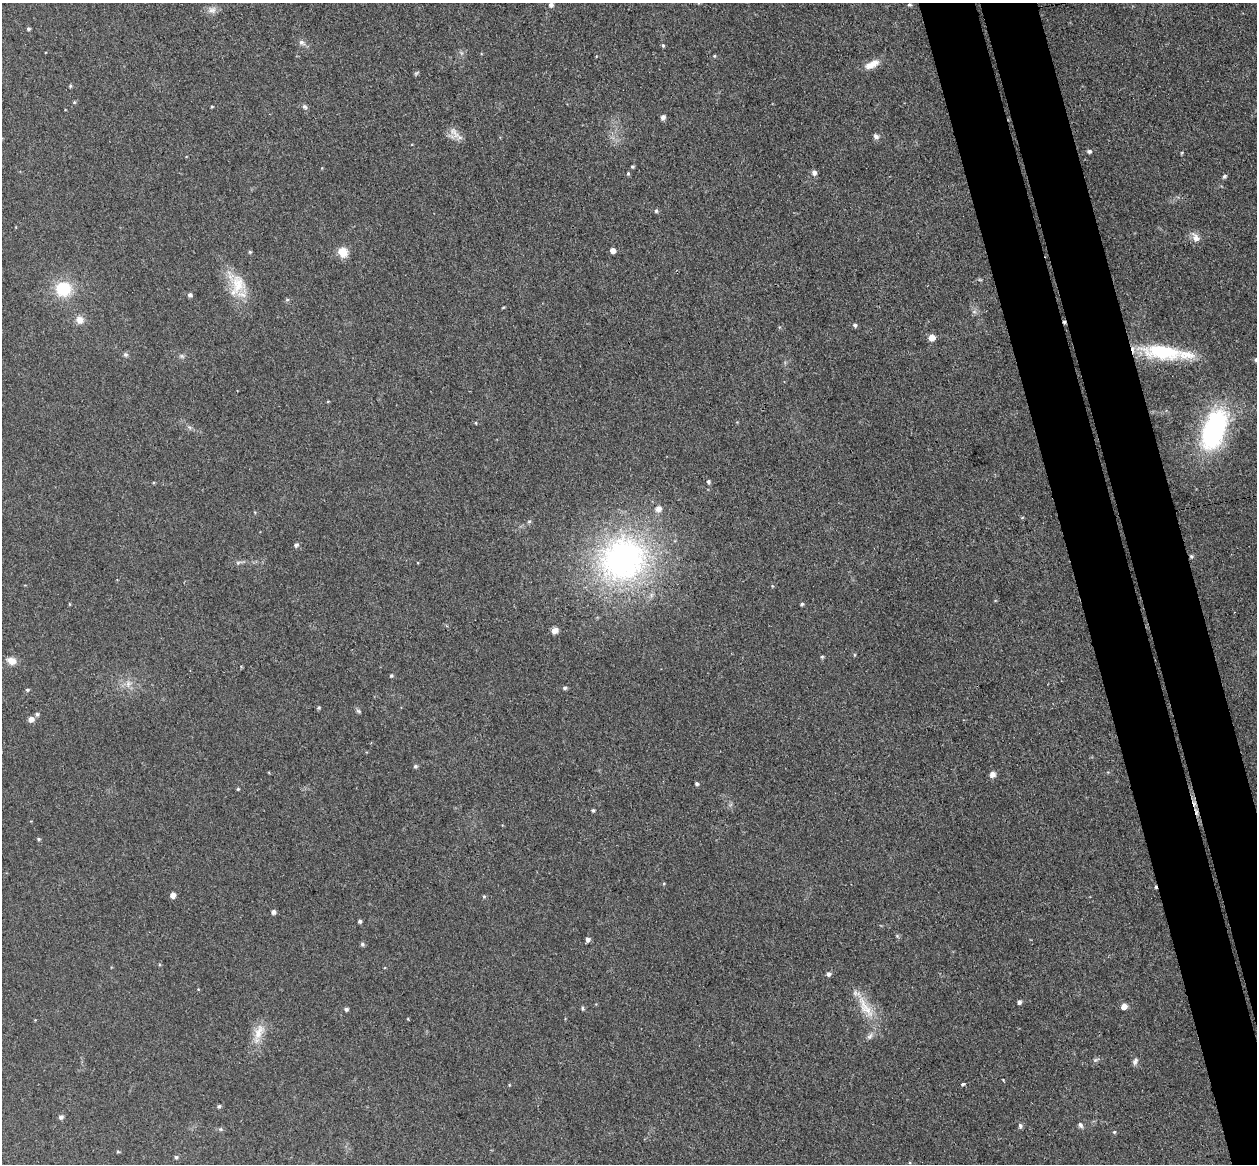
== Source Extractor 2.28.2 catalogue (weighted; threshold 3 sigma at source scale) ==
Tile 6 of 4 x 4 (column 2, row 2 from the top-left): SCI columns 1314-2568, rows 2481-3642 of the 5135 x 5078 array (HDU 1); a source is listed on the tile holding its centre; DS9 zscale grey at full resolution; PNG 1259 x 1166 px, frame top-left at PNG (2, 3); no overlay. Shown black and unused: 8% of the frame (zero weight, under 3 of 4 exposures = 5% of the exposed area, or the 3 px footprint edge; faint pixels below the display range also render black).
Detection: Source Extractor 2.28.2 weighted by HDU 2 'WHT'; one run over the whole footprint, this tile lists its part. Background 0.0741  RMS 0.0078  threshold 0.0353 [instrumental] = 3 sigma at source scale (4.5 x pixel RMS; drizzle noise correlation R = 1.50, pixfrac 1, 0.05/0.05 arcsec/px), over >= 5 px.
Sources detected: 97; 3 cosmic-ray / hot-pixel residue — not listed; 2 inside a brighter listed object's ellipse — not listed separately; the other 92 listed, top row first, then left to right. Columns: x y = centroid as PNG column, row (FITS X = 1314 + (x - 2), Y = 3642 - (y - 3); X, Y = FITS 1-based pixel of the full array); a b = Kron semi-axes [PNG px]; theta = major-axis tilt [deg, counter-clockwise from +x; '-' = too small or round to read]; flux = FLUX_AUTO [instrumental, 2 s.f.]
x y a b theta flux
551 5 6 5 - 2.5
909 5 5 4 - 1
212 10 12 9 8 4.6
28 29 4 3 - 1.4
302 43 10 7 -37 3
663 46 5 4 - 1.2
714 56 4 3 - 0.87
872 64 20 8 24 8.2
416 73 6 4 34 1.1
70 86 4 4 - 0.99
74 102 5 3 - 0.8
304 106 7 5 -42 1.9
212 107 3 3 - 0.79
663 117 6 5 - 2.6
454 133 18 12 -73 7
876 137 7 6 - 2.5
1089 151 5 4 - 1.8
1182 153 4 4 - 0.79
632 166 4 3 - 1.2
628 173 5 4 - 1
814 173 5 5 - 3.6
1224 176 5 5 - 1.7
656 211 5 4 - 1.4
1196 238 11 7 -59 6.4
613 251 5 4 - 5.4
250 252 5 4 - 0.98
343 252 9 8 - 13
238 284 35 20 -57 26
63 289 17 16 - 29
190 295 6 5 - 1.9
287 300 5 5 - 1.2
503 308 5 3 - 0.68
974 312 7 4 0 1.6
80 320 10 9 - 6
855 325 5 5 - 1.8
932 338 5 5 - 10
1163 352 52 17 -6 53
125 355 7 6 - 1.7
182 356 7 5 -45 1.6
1256 360 5 5 - 1.4
476 423 4 3 - 0.72
1214 429 43 21 70 140
708 482 5 4 - 1.8
529 521 5 5 - 1.2
296 545 6 5 - 1.9
1191 556 5 4 - 1.3
623 559 71 64 25 230
238 563 6 5 - 1.6
70 604 5 3 - 0.64
802 604 4 4 - 1.2
555 630 7 6 - 4.6
854 655 5 3 - 0.81
822 656 5 3 - 0.93
11 661 11 8 -18 6.7
391 676 4 4 - 1.1
565 688 5 5 - 1.5
27 690 5 4 - 1.2
319 708 5 4 - 1.1
358 711 8 5 -28 1.4
37 714 5 5 - 1.5
31 719 6 5 - 5
415 766 5 5 - 1.4
992 774 6 6 - 4.6
697 784 4 4 - 1.6
238 789 4 3 - 0.89
593 810 4 3 - 1.4
39 839 5 3 - 1.2
173 895 5 4 - 5.9
484 897 5 4 - 1
273 912 5 4 - 2.7
360 921 4 3 - 1.9
588 939 5 5 - 2.8
362 944 6 5 - 1.5
828 974 5 5 - 2.4
1019 1002 5 4 - 2.1
1124 1006 5 5 - 6.1
865 1007 42 11 -58 19
582 1008 6 4 -89 1
346 1009 5 4 - 1.9
35 1020 3 3 - 0.57
259 1032 25 11 66 12
870 1036 10 6 51 2.8
1135 1061 9 6 68 2.5
963 1084 4 3 - 2.1
219 1106 5 4 - 1.4
61 1117 6 5 - 2.1
1080 1125 8 5 -56 2.1
1020 1126 6 5 - 2
221 1129 7 5 12 1.3
1114 1132 4 4 - 0.93
118 1152 4 4 - 0.95
176 1157 5 5 - 1.5
Overlapping masked pixels (flux is a lower limit): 2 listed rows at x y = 1163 352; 1191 556
Isophote crosses this tile's border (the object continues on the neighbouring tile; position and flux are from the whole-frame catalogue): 1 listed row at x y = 1256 360